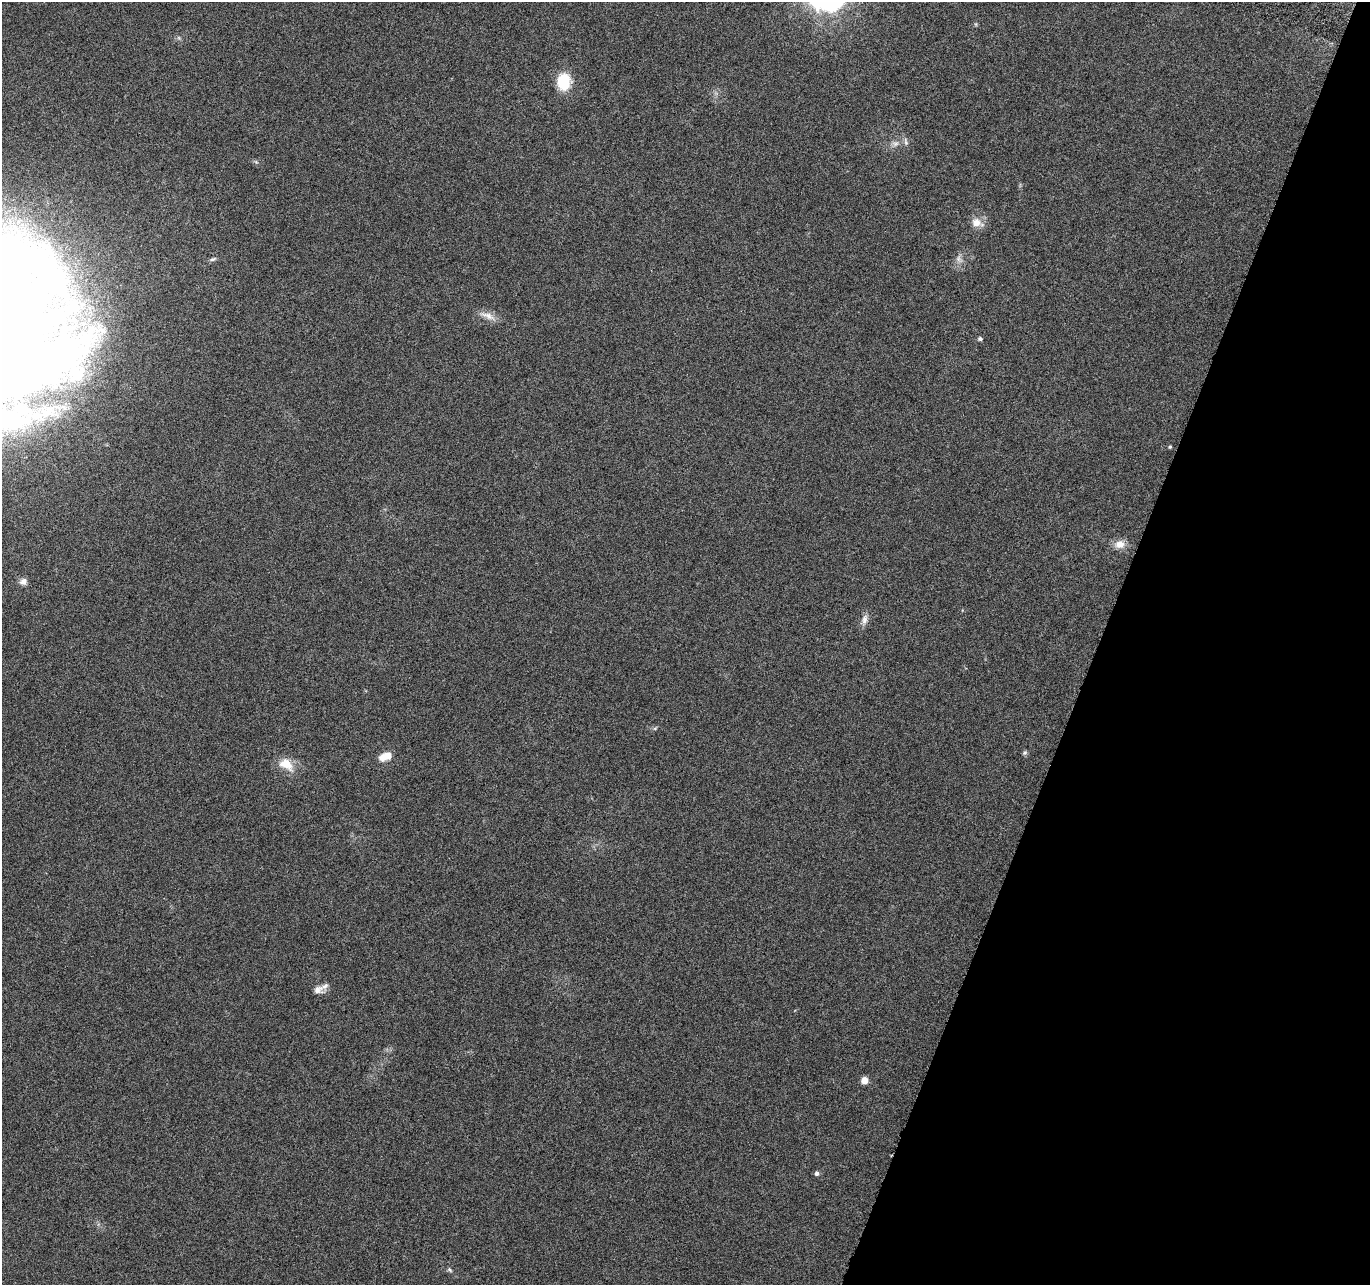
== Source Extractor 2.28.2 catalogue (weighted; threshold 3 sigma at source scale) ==
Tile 8 of 4 x 4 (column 4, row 2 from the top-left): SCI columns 4128-5495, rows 2833-4115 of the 5526 x 5730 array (HDU 1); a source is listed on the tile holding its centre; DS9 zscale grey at full resolution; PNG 1372 x 1287 px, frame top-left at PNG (2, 2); no overlay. Shown black and unused: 20% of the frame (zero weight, under 3 of 6 exposures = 3% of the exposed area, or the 3 px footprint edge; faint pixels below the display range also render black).
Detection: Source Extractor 2.28.2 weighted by HDU 2 'WHT'; one run over the whole footprint, this tile lists its part. Background 0.0879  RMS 0.0055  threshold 0.0225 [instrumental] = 3 sigma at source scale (4.09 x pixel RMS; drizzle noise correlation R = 1.36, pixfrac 0.8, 0.0396/0.0396 arcsec/px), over >= 5 px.
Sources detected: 29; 4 inside a brighter object's white glare — not listed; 3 inside a brighter listed object's ellipse — not listed separately; the other 22 listed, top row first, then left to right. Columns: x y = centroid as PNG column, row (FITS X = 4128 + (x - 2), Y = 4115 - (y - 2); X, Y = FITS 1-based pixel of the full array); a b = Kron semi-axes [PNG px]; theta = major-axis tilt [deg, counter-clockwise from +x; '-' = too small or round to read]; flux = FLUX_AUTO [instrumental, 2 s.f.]
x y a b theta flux
816 2 14 14 - 15
564 81 19 14 87 16
906 142 11 5 -76 1.5
895 143 10 7 3 2.3
977 223 17 11 -19 5
213 259 9 5 19 1.1
958 259 9 7 -90 2.2
488 316 25 7 -22 4.4
980 339 5 4 - 1.2
2 376 219 71 5 520
1170 447 4 3 - 0.67
1120 544 13 10 3 5
23 581 9 8 - 2.7
865 619 14 7 78 2.9
655 728 6 4 19 0.72
1025 753 7 5 44 0.9
388 756 12 9 19 5.5
286 764 19 12 -36 8.8
318 990 15 10 1 3.3
864 1080 5 5 - 10
817 1173 5 5 - 1.5
449 1270 8 5 -38 0.94
Isophote crosses this tile's border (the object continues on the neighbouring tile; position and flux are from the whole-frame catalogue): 2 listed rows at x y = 816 2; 2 376